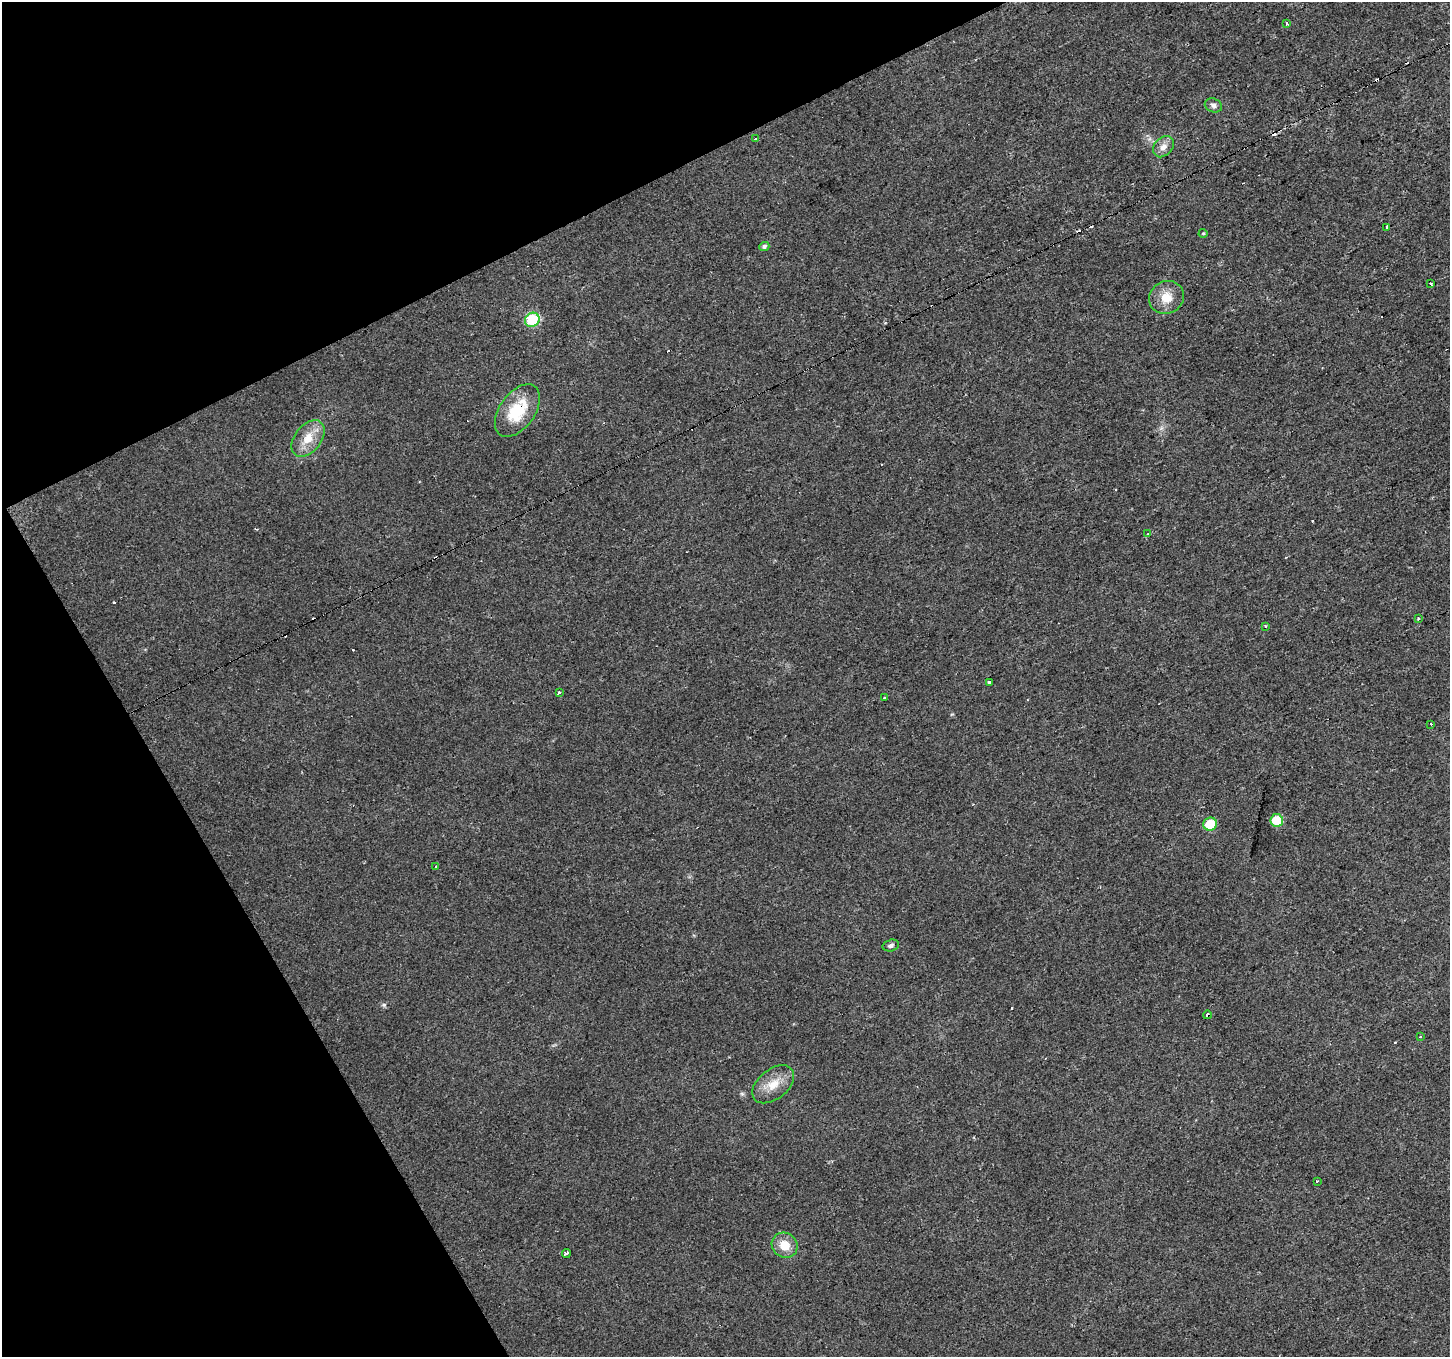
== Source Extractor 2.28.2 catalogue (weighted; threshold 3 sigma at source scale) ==
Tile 5 of 4 x 4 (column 1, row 2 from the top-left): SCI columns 1-1448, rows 2816-4170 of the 5796 x 5687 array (HDU 1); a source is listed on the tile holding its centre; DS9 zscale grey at full resolution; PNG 1452 x 1359 px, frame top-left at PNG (2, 2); each listed source drawn as its Kron ellipse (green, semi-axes under 4 px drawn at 4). Shown black and unused: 24% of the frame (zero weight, under 2 of 3 exposures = <1% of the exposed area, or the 3 px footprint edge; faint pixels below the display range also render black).
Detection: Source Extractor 2.28.2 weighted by HDU 2 'WHT'; one run over the whole footprint, this tile lists its part. Background 0.0148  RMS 0.006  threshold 0.0271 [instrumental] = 3 sigma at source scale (4.5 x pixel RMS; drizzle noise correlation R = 1.50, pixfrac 1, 0.0396/0.0396 arcsec/px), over >= 5 px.
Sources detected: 45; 16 cosmic-ray / hot-pixel residue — neither listed nor drawn; the other 29 listed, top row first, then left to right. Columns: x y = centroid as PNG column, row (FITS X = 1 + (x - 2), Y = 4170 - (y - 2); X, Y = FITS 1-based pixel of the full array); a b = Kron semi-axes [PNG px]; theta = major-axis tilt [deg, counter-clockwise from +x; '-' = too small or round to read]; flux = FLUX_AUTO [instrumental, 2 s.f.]
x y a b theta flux
1286 23 3 3 - 12
1213 105 9 6 -21 2
755 138 3 3 - 1.7
1163 147 12 9 45 4.2
1387 227 3 3 - 2
1203 233 4 4 - 0.59
764 246 5 4 - 1.7
1431 284 3 3 - 3.3
1166 297 18 16 28 9.9
532 320 7 6 - 38
517 411 30 17 54 25
308 438 21 13 52 11
1148 534 4 3 - 0.67
1418 619 3 3 - 4.4
1265 626 3 3 - 2.3
989 683 3 3 - 16
559 693 3 3 - 19
885 697 3 3 - 1.1
1431 724 3 2 - 0.79
1277 820 6 6 - 22
1210 824 7 6 - 15
436 866 3 3 - 1.1
891 946 8 5 14 1.7
1207 1015 4 3 - 7.3
1420 1037 3 2 - 1.3
773 1084 24 14 39 11
1317 1181 3 2 - 0.91
785 1245 13 12 - 9.4
566 1253 4 3 - 7.4
Overlapping masked pixels (flux is a lower limit): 2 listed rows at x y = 517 411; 1207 1015
Unlisted compact peaks at least as high as the median listed source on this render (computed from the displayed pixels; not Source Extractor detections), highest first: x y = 384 1005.